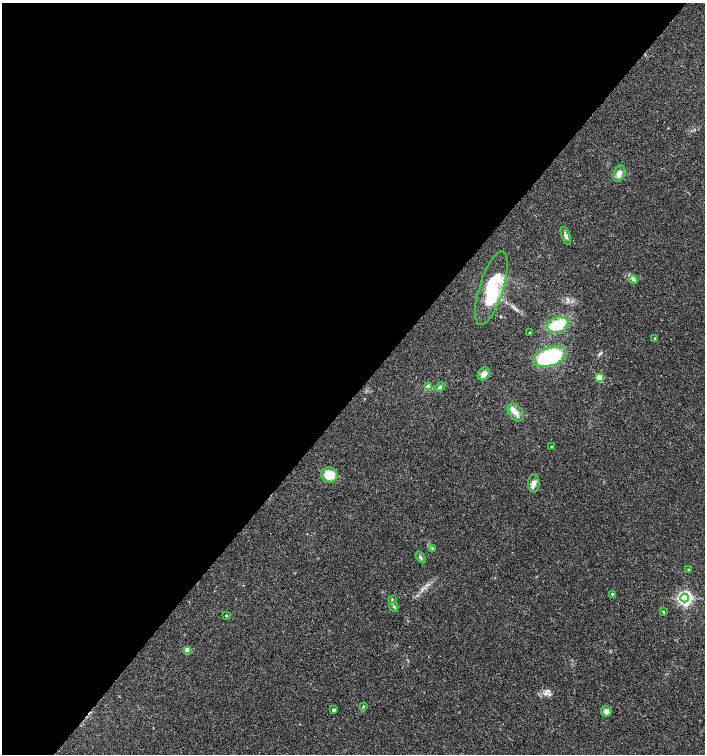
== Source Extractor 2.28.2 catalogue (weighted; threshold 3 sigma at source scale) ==
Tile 5 of 4 x 4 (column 1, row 2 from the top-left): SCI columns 233-1638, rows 3005-4507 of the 6023 x 6017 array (HDU 1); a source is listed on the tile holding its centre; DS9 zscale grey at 2 x 2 block average (1 PNG px = mean of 2 x 2 image px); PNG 707 x 756 px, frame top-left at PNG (2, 3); each listed source drawn as its Kron ellipse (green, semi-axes under 4 px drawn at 4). Shown black and unused: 52% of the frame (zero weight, under 3 of 4 exposures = <1% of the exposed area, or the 3 px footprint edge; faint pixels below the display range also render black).
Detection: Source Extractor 2.28.2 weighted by HDU 2 'WHT'; one run over the whole footprint, this tile lists its part. Background 0.0228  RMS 0.0029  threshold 0.0129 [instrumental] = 3 sigma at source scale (4.5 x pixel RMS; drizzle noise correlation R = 1.50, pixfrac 1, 0.0396/0.0396 arcsec/px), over >= 5 px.
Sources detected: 31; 1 inside a brighter object's white glare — neither listed nor drawn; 1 inside a brighter listed object's ellipse — not listed separately; the other 29 listed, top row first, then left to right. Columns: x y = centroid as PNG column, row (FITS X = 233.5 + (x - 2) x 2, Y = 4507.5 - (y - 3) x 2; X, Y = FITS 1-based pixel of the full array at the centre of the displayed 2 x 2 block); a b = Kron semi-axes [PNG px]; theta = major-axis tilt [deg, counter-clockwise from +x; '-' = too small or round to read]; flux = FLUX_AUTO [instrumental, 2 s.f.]
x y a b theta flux
619 173 8 5 72 3.7
566 236 10 4 -69 1.9
633 280 5 3 - 1.2
491 288 38 12 73 36
558 325 11 8 13 23
529 332 2 2 - 0.33
655 338 3 3 - 0.77
550 357 17 9 19 65
484 374 7 5 53 4.4
599 378 3 3 - 22
429 387 3 3 - 5.9
440 387 5 4 - 1.4
515 412 10 6 -54 4.6
552 447 2 2 - 0.94
329 475 8 7 - 13
534 483 9 6 89 3
433 548 4 3 - 0.77
421 557 6 3 -59 1
688 569 2 2 - 0.33
613 594 4 3 - 0.72
685 598 4 4 - 180
392 599 4 3 - 0.69
394 607 5 3 - 0.98
663 611 3 2 - 0.63
226 616 3 2 - 0.62
188 650 3 3 - 11
364 706 3 2 - 0.46
334 710 2 2 - 1.9
606 711 5 5 - 2.9
Diffuse or blended objects may show on this block-average render without a row.